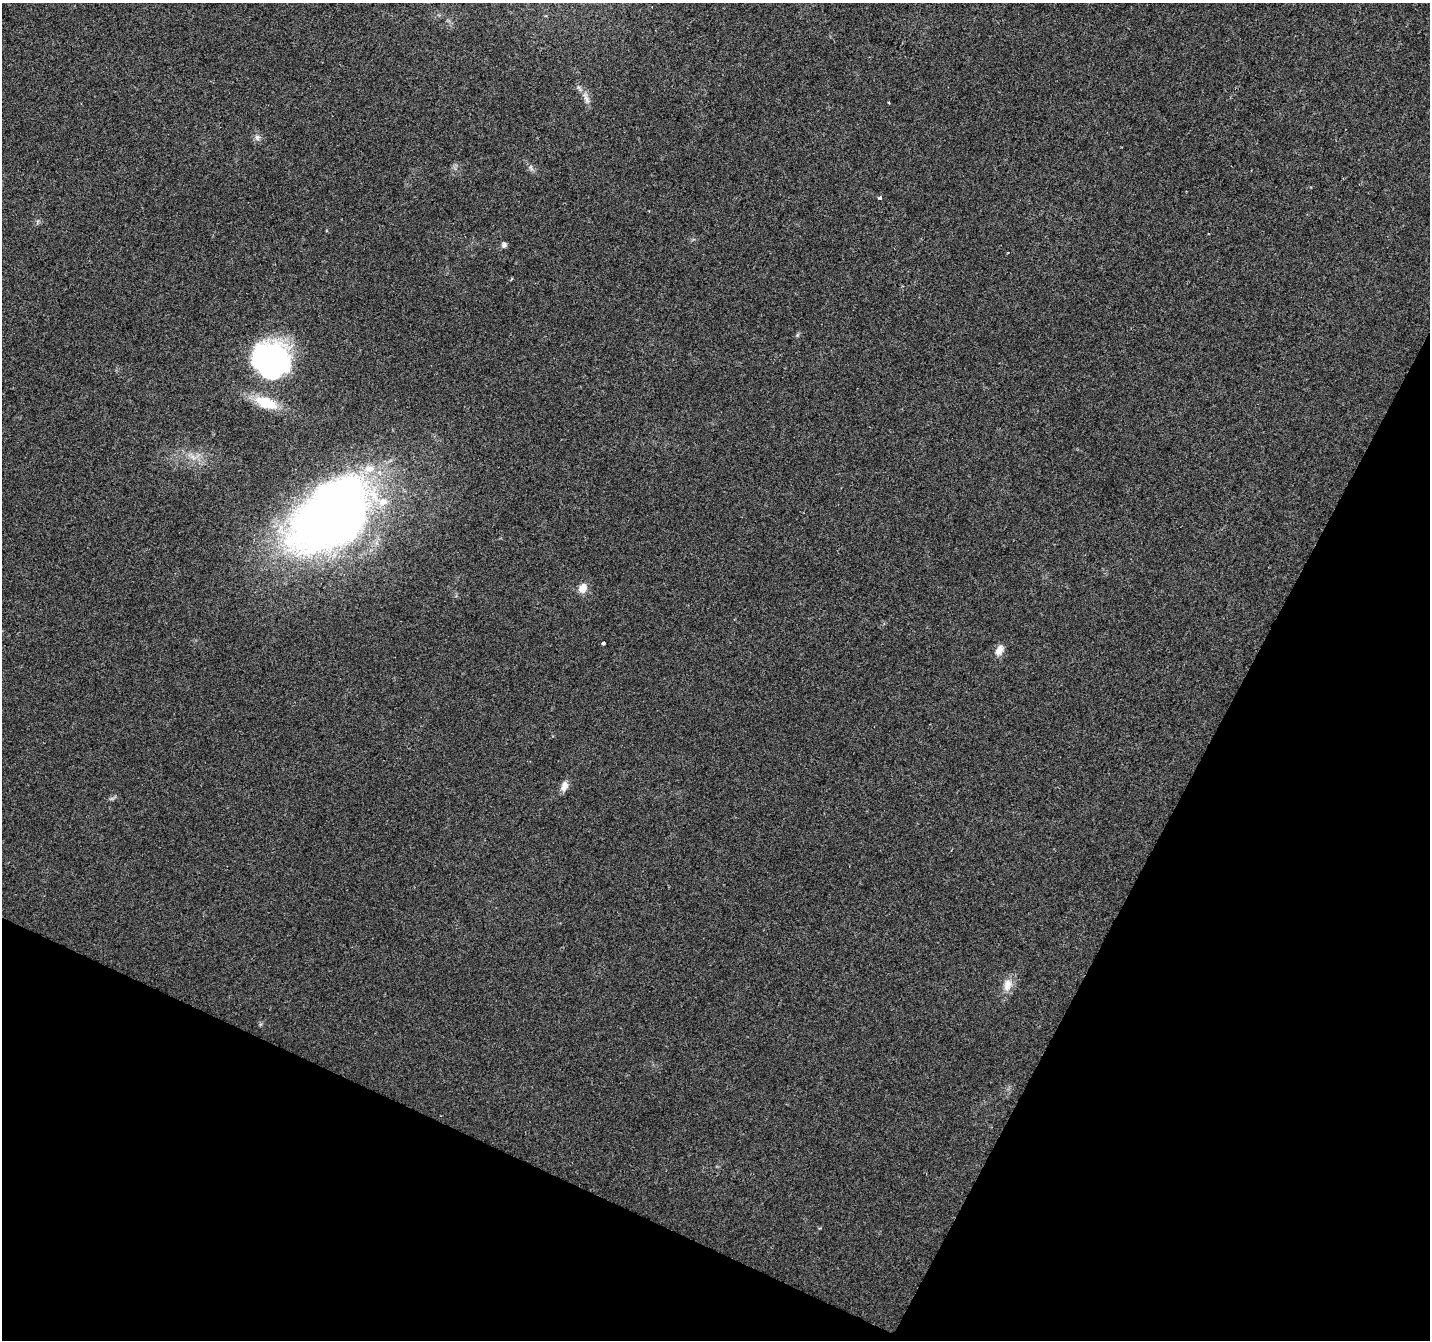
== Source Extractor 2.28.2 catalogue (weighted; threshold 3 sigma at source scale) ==
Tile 15 of 4 x 4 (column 3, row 4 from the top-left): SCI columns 2855-4282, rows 203-1540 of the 5715 x 5822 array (HDU 1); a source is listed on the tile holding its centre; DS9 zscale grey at full resolution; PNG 1432 x 1342 px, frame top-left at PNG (2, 3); no overlay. Shown black and unused: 24% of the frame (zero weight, under 2 of 3 exposures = <1% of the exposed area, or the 3 px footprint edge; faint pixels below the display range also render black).
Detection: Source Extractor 2.28.2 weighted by HDU 2 'WHT'; one run over the whole footprint, this tile lists its part. Background 0.0438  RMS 0.0065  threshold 0.0293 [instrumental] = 3 sigma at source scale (4.5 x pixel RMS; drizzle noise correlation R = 1.50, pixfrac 1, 0.0396/0.0396 arcsec/px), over >= 5 px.
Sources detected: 16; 2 inside a brighter object's white glare — not listed; the other 14 listed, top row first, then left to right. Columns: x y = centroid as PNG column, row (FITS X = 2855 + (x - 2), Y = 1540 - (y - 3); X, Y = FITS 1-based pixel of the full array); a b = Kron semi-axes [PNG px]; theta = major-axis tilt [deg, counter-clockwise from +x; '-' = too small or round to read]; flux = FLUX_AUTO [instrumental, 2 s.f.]
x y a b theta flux
586 98 20 6 -72 4.3
257 137 8 6 -70 2
879 198 4 3 - 2.1
504 245 5 5 - 2.4
797 335 6 4 71 0.87
271 358 45 35 -22 100
266 403 26 12 -20 21
193 457 9 4 -53 2.4
328 518 101 57 35 490
583 588 13 10 60 5.6
604 643 3 3 - 5.4
999 650 14 8 64 5
564 786 13 8 66 4.6
1007 985 18 11 77 7.4